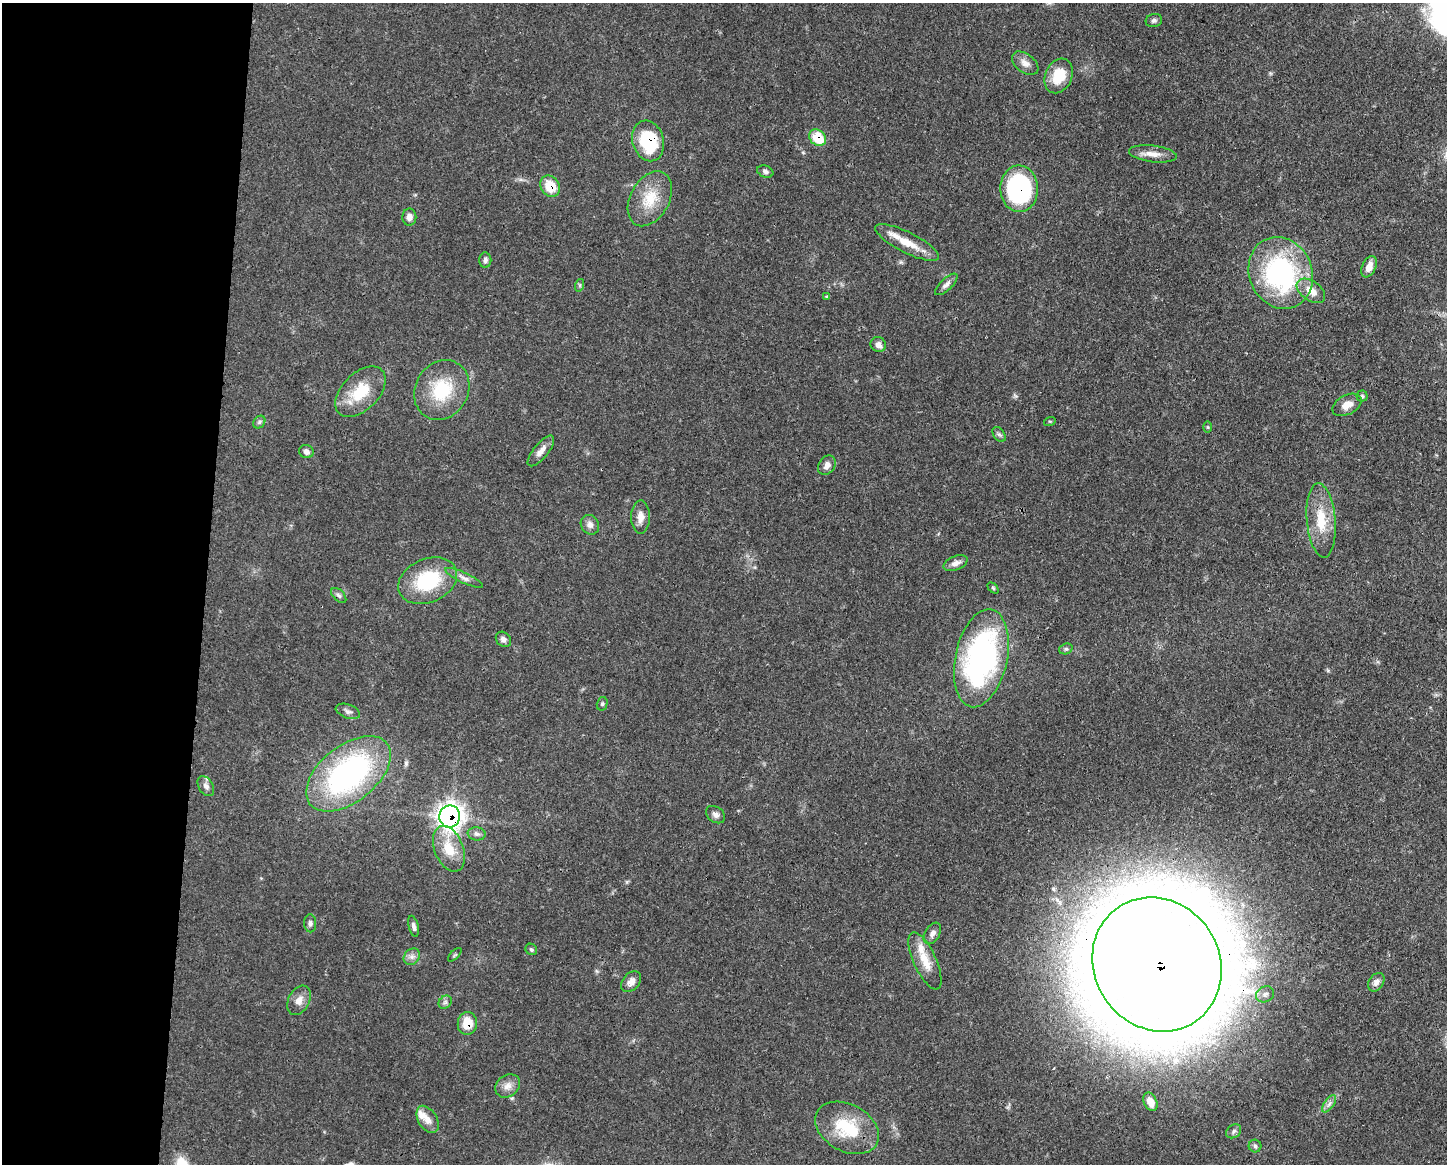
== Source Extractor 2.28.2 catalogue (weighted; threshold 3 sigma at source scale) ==
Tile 4 of 3 x 4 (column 1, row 2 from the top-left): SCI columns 112-1556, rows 2328-3489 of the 4670 x 4657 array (HDU 1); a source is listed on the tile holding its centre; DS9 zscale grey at full resolution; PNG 1449 x 1166 px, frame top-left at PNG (2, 3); each listed source drawn as its Kron ellipse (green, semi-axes under 4 px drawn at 4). Shown black and unused: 14% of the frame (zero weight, under 3 of 4 exposures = <1% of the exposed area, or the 3 px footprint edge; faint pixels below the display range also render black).
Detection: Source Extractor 2.28.2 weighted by HDU 2 'WHT'; one run over the whole footprint, this tile lists its part. Background 0.0551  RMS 0.0033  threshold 0.0148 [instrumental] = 3 sigma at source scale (4.5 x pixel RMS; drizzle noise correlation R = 1.50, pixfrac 1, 0.05/0.05 arcsec/px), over >= 5 px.
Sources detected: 74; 1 inside a brighter object's white glare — neither listed nor drawn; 2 inside a brighter listed object's ellipse — not listed separately; the other 71 listed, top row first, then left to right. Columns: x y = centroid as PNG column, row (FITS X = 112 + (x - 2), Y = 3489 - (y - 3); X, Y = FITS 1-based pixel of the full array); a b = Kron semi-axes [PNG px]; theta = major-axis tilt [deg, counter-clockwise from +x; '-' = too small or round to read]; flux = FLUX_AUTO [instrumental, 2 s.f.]
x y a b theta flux
1154 21 8 6 14 0.88
1025 63 15 9 -37 2.5
1059 76 18 13 65 8.9
818 138 9 7 -41 11
648 141 20 15 -74 21
1153 154 24 8 -7 3.5
765 171 8 5 -20 0.92
550 186 11 9 -58 7.7
1019 189 23 19 -89 47
650 199 29 19 61 10
409 217 8 7 - 1.7
907 243 35 10 -27 7.2
485 260 7 6 - 0.9
1369 267 11 6 66 2.9
1281 273 37 31 -67 58
946 284 14 6 43 1.4
580 285 6 4 72 0.48
1311 291 16 9 -36 4.5
826 297 4 3 - 0.42
878 344 8 7 - 2.1
442 390 31 26 61 17
360 392 30 18 45 12
1362 396 5 5 - 0.54
1347 405 16 9 27 3.4
1050 421 6 4 17 0.33
259 422 7 5 48 0.74
1208 427 6 4 -89 0.35
999 434 8 5 -53 0.79
541 451 19 7 51 2.5
306 452 7 6 - 1.3
827 465 10 8 57 2.1
641 517 16 9 90 2.9
1321 520 37 14 -85 11
590 525 10 8 -56 1.8
956 563 12 7 22 2
464 578 20 5 -25 1.8
428 581 31 21 24 21
993 588 6 4 -46 0.45
339 595 9 5 -45 0.89
503 639 8 7 - 1.3
1066 649 7 5 20 0.68
981 658 50 26 78 89
602 704 7 5 76 0.64
348 711 12 7 -19 1.4
348 774 49 28 38 77
206 786 11 7 -59 1.5
715 815 10 7 -36 1.4
450 817 11 10 - 200
477 834 9 6 -8 1.1
449 849 24 14 -68 7.8
310 923 9 6 -87 0.95
414 926 11 5 -76 1.1
932 933 12 7 58 1.7
531 949 6 5 - 0.6
455 955 8 3 45 0.38
412 957 9 7 44 1.5
925 961 31 11 -65 6.6
1157 964 69 62 -56 1800
631 982 12 8 49 2.3
1376 982 10 7 56 1.6
1265 994 9 7 27 1.4
299 1000 16 10 62 2.8
445 1002 7 6 - 0.85
467 1023 11 9 83 6.1
508 1086 13 10 36 2.5
1150 1102 9 6 -64 3.2
1329 1104 10 5 55 1.2
428 1119 15 9 -57 2.9
847 1128 34 23 -29 18
1234 1131 8 6 37 1
1255 1146 6 6 - 0.76
Overlapping masked pixels (flux is a lower limit): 8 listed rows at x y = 818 138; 648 141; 550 186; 1019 189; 348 774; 450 817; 1157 964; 467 1023